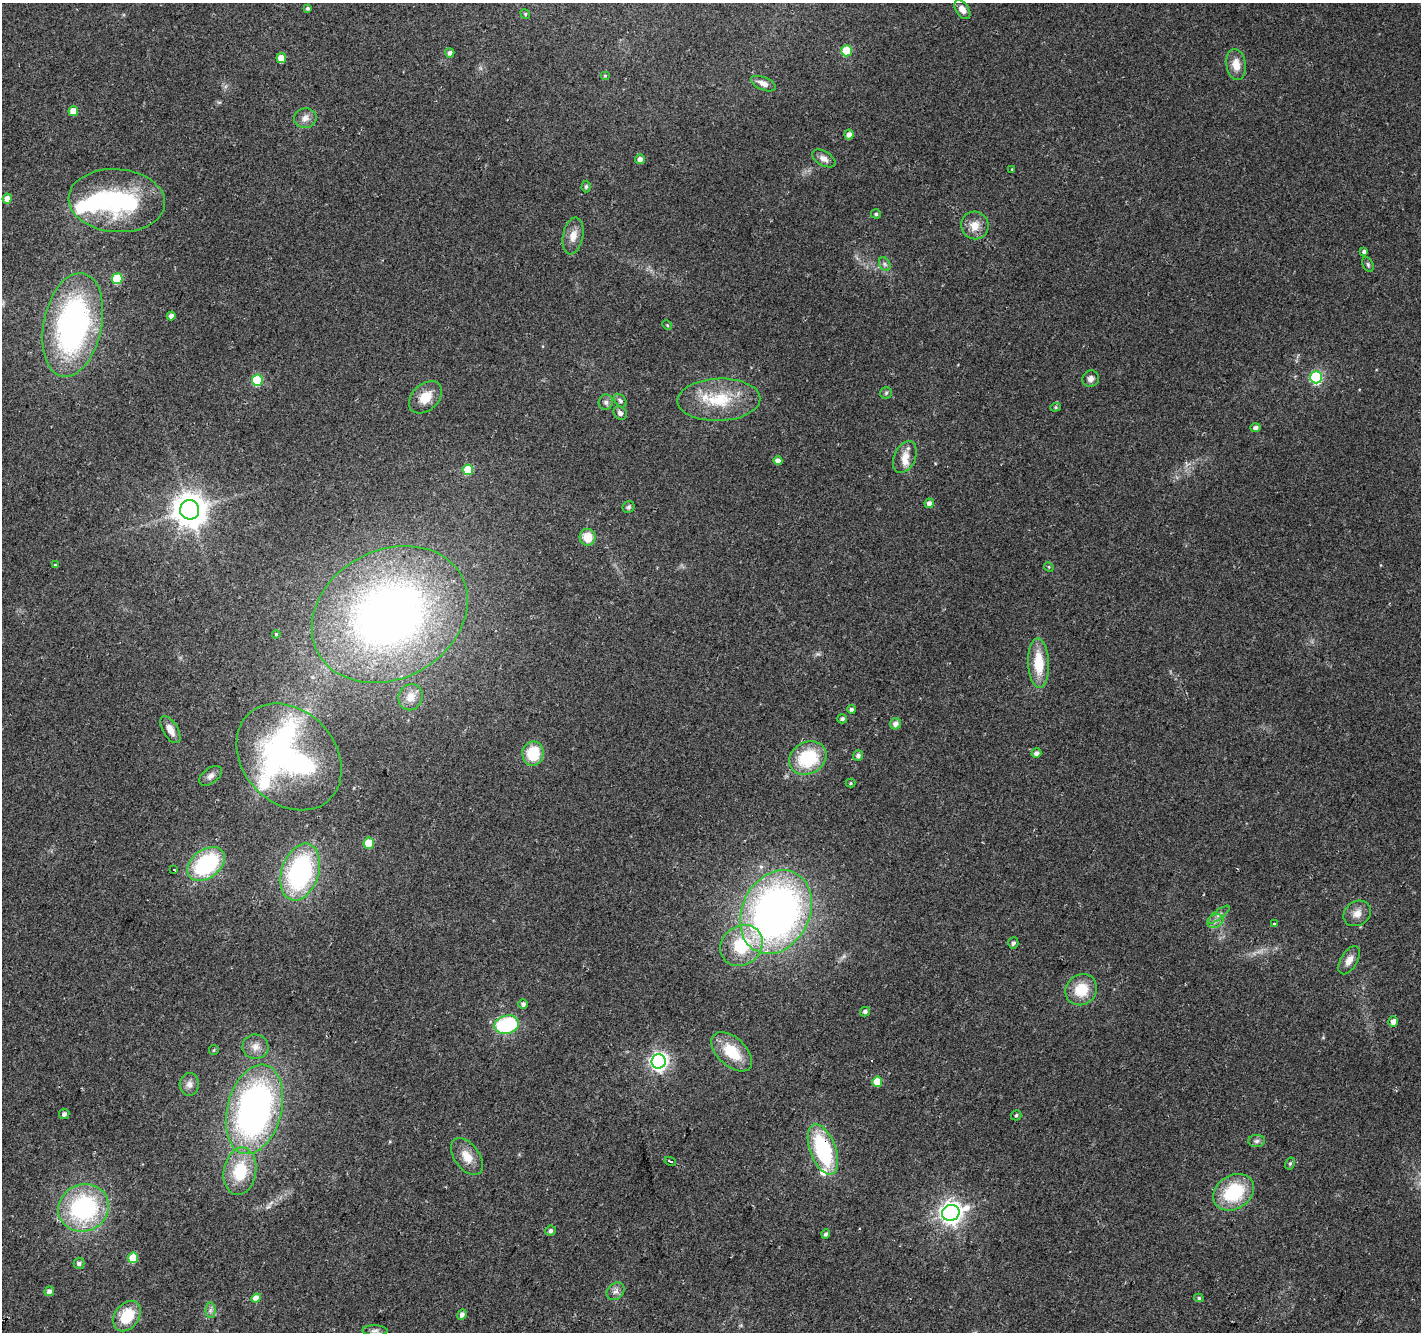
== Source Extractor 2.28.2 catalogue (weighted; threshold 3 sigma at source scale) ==
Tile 7 of 4 x 4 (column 3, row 2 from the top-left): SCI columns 2859-4277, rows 2958-4287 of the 5709 x 5850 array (HDU 1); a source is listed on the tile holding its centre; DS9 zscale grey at full resolution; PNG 1423 x 1334 px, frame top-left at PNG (2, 3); each listed source drawn as its Kron ellipse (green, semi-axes under 4 px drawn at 4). Shown black and unused: <1% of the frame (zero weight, under 2 of 3 exposures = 2% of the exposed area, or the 3 px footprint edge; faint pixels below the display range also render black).
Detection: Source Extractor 2.28.2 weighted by HDU 2 'WHT'; one run over the whole footprint, this tile lists its part. Background 0.0558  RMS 0.011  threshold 0.0496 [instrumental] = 3 sigma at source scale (4.5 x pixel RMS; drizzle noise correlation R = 1.50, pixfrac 1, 0.0396/0.0396 arcsec/px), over >= 5 px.
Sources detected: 116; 2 inside a brighter object's white glare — neither listed nor drawn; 4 inside a brighter listed object's ellipse — not listed separately; the other 110 listed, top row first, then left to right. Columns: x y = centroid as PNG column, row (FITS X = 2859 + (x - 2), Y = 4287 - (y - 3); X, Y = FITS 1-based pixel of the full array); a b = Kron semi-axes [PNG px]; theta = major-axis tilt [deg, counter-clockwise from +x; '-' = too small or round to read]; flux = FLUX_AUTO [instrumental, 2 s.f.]
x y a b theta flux
308 8 4 4 - 1.9
962 10 10 6 -56 7.3
525 14 5 4 - 1.5
847 51 5 5 - 43
450 53 5 4 - 4.5
281 58 5 4 - 16
1236 64 15 9 -82 12
605 76 5 4 - 1.2
763 84 13 6 -23 7.2
73 111 5 5 - 13
305 118 11 10 - 6.5
849 134 5 4 - 5.6
824 158 13 7 -30 6.1
640 159 5 5 - 5.6
1012 169 3 3 - 0.89
586 186 6 4 88 2.1
7 199 5 4 - 9.1
117 201 48 31 -4 140
876 214 5 4 - 2
975 225 14 13 - 12
573 236 19 10 79 11
1364 251 4 3 - 2.6
885 264 7 5 -60 2.5
1368 265 8 5 -64 1.9
117 279 5 5 - 46
171 316 4 4 - 4.8
73 325 53 29 78 290
667 325 5 4 - 1.1
1316 377 6 6 - 120
1091 379 8 8 - 4.5
257 380 5 5 - 58
886 393 6 5 - 2
425 397 19 13 44 18
719 400 41 21 2 51
620 401 7 5 -50 2.3
606 402 7 7 - 3.9
1055 407 5 4 - 1.4
620 413 7 6 - 4
1255 428 5 4 - 3.8
905 457 17 10 66 12
778 461 4 4 - 6.5
468 470 5 5 - 43
929 503 5 4 - 4.9
628 507 6 5 - 2.2
190 510 10 9 - 1900
588 537 8 8 - 18
55 565 4 4 - 1
1049 567 5 4 - 1
390 614 81 64 29 640
276 634 4 3 - 0.98
1039 663 25 10 -87 33
411 697 13 12 - 9.1
851 709 4 4 - 2.5
842 719 5 4 - 3.1
895 724 6 5 - 5.6
170 730 15 7 -59 9.5
533 753 12 10 83 37
1036 753 5 4 - 4.2
858 755 5 5 - 3.4
289 757 59 46 -47 290
808 758 19 16 30 59
210 776 13 7 38 5.1
851 783 5 4 - 1.1
369 843 5 5 - 29
206 864 21 14 38 100
174 870 3 3 - 5.1
300 872 29 18 72 170
776 912 44 33 63 560
1357 913 14 12 35 9.3
1219 915 13 4 38 4.1
1215 921 8 6 22 4.7
1275 924 4 3 - 1.5
1013 943 6 5 - 2.8
741 945 22 19 40 52
1349 960 15 8 60 8.5
1081 990 16 15 - 27
523 1004 4 4 - 3.6
865 1012 5 4 - 3.2
1393 1021 5 4 - 5.9
507 1025 12 9 14 86
255 1047 13 12 - 9.5
214 1050 5 4 - 1.4
732 1052 24 14 -43 34
659 1061 7 7 - 390
877 1082 5 5 - 25
189 1084 11 9 87 6.4
254 1109 46 27 75 390
64 1114 5 5 - 3.7
1016 1115 5 5 - 1.6
1257 1141 8 6 2 3.1
823 1149 26 13 -69 94
467 1157 21 12 -53 15
670 1161 6 3 -25 6.6
1290 1164 6 4 62 1.7
240 1171 24 16 81 42
1234 1192 22 16 33 61
83 1208 26 23 22 140
951 1213 9 8 - 690
550 1231 5 5 - 3.1
826 1234 4 4 - 2.6
133 1258 5 5 - 28
79 1263 5 5 - 3.9
49 1291 5 4 - 5.2
615 1291 10 7 44 4.8
256 1298 5 4 - 11
1199 1298 5 4 - 1.8
210 1310 7 5 89 3
462 1314 5 4 - 4.5
127 1316 17 12 54 32
375 1331 12 5 -2 3.8
Overlapping masked pixels (flux is a lower limit): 1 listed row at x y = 823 1149